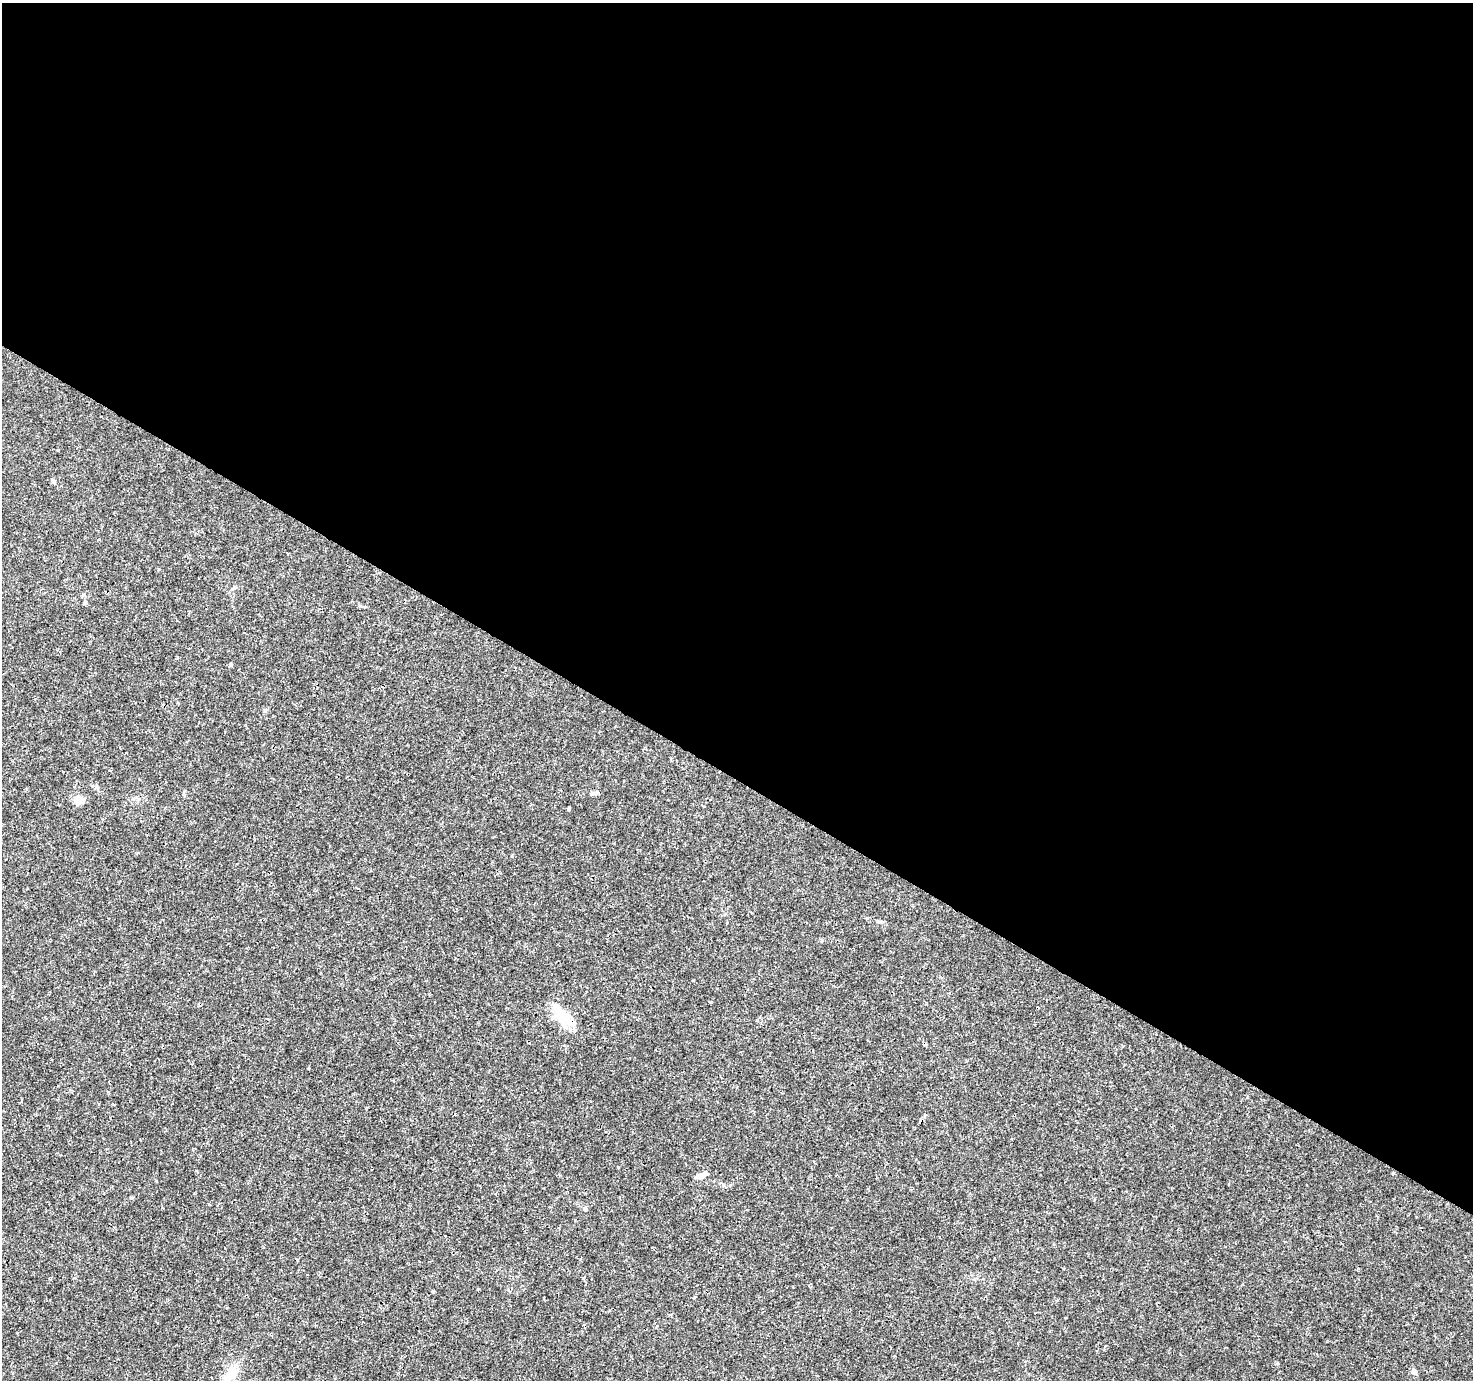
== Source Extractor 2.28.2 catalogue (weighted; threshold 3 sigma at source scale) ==
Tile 3 of 4 x 4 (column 3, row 1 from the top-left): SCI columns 2942-4412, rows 4323-5700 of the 5890 x 5957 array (HDU 1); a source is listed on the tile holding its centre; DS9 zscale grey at full resolution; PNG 1475 x 1382 px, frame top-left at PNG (2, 3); no overlay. Shown black and unused: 56% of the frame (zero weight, under 3 of 4 exposures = <1% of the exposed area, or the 3 px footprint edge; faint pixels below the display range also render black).
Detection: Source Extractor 2.28.2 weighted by HDU 2 'WHT'; one run over the whole footprint, this tile lists its part. Background 0.0162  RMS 0.0015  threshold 0.00687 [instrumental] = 3 sigma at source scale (4.5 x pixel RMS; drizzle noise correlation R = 1.50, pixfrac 1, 0.0396/0.0396 arcsec/px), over >= 5 px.
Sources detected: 12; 1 cosmic-ray / hot-pixel residue — not listed; the other 11 listed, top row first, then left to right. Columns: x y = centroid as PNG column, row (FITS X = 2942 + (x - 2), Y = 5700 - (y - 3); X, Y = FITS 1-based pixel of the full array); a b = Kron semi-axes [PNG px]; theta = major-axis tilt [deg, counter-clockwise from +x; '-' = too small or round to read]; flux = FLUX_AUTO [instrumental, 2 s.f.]
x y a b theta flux
54 481 8 5 -51 0.3
85 603 5 5 - 0.2
230 665 6 3 71 0.17
594 793 10 5 11 0.4
78 799 8 8 - 1.9
568 809 5 3 - 0.15
562 1017 34 15 -60 3.9
701 1175 13 5 26 1.1
585 1209 6 5 - 0.26
1414 1372 4 4 - 1.4
228 1376 35 10 55 2.8
Overlapping masked pixels (flux is a lower limit): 1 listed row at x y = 562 1017
Unlisted compact peaks at least as high as the median listed source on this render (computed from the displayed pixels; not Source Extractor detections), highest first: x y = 131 1198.